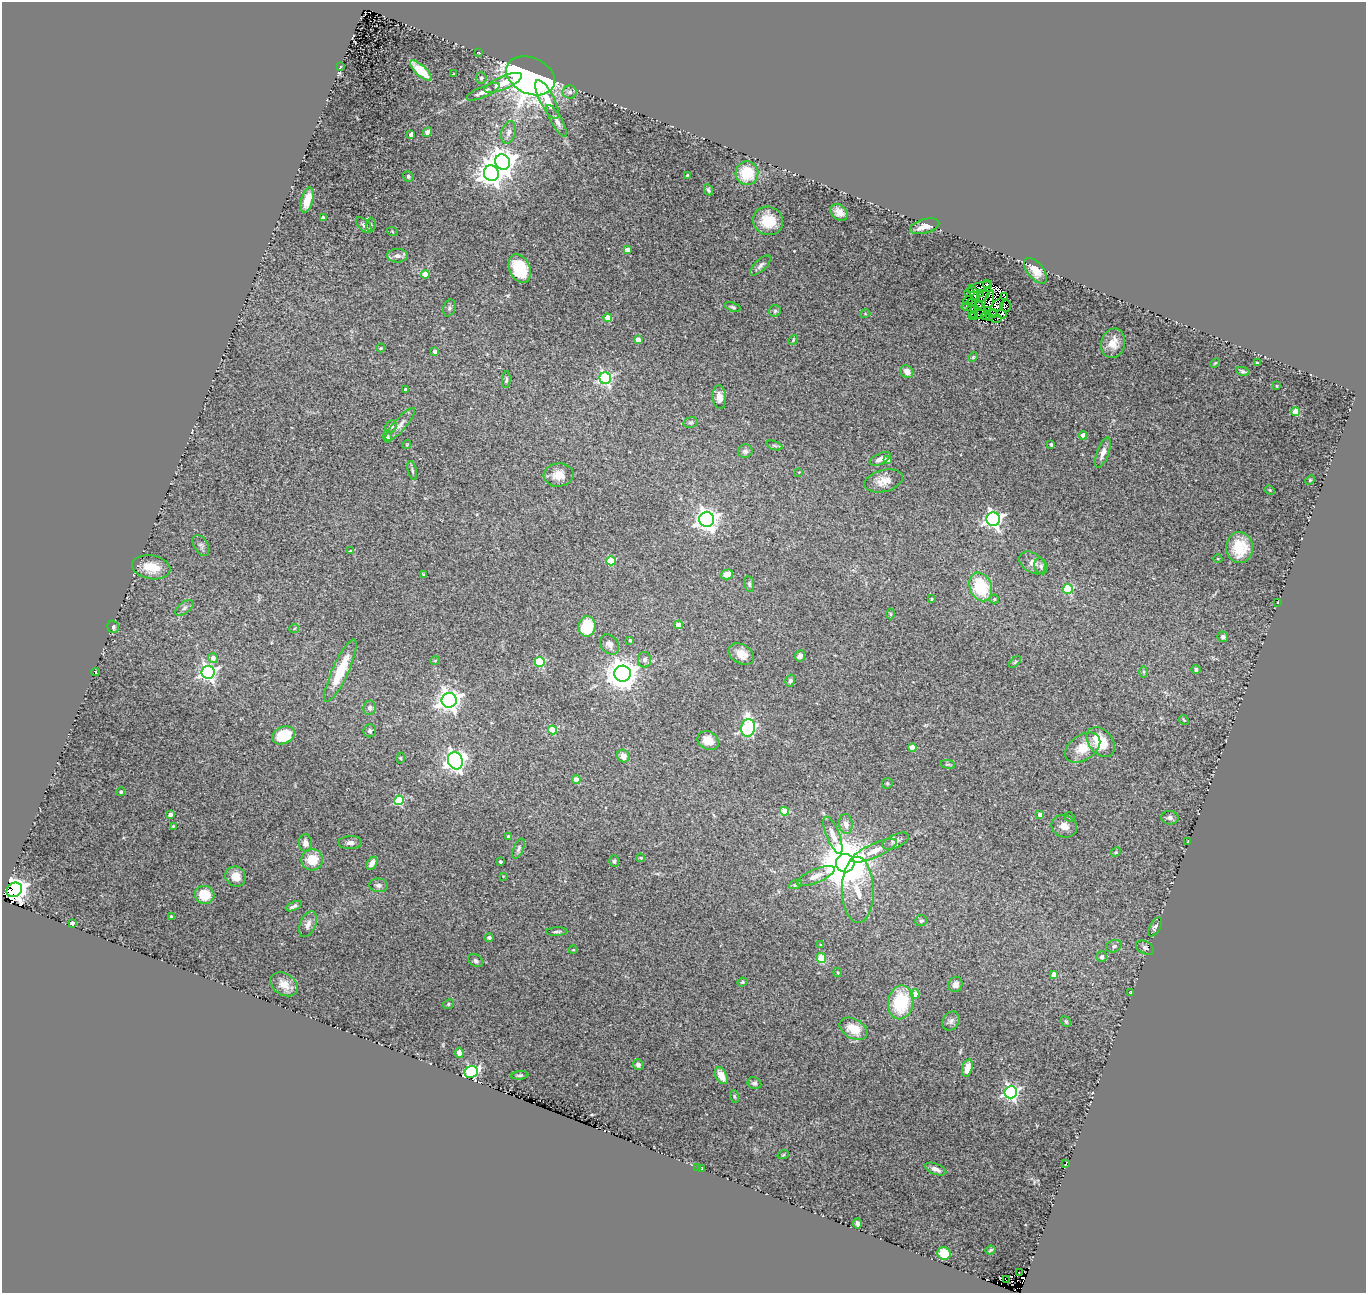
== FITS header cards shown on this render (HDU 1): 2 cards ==
NAXIS1  =                 1364
NAXIS2  =                 1291

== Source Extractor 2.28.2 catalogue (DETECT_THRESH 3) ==
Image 1364 x 1291 px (HDU 1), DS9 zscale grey, 1 PNG px = 1 image px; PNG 1368 x 1295 px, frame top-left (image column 1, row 1291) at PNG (2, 2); each listed source drawn as its Kron ellipse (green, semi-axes under 4 px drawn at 4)
Background 0.135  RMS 0.022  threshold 0.0659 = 3 sigma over >= 5 px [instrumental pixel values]
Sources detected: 242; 8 with non-positive FLUX_AUTO (blend fragments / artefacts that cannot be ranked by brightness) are neither listed nor drawn; the other 234 listed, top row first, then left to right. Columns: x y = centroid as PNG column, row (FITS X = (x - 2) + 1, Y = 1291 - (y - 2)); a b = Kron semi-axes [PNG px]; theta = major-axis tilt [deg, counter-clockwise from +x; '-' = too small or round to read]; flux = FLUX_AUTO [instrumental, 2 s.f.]
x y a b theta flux
479 52 3 2 - 1.6
340 67 3 2 - 0.89
421 71 14 5 -43 37
454 74 2 2 - 1.3
531 76 25 18 -24 1200
481 78 5 5 - 4.5
503 83 20 6 23 29
483 92 18 5 23 7.6
570 92 7 6 - 5.4
547 99 21 7 -63 29
557 121 18 5 -60 7.1
427 132 5 4 - 5.2
508 132 11 7 74 7.6
411 134 4 3 - 5.1
503 162 8 7 - 1400
491 173 8 7 - 1400
747 173 12 11 - 46
687 175 3 3 - 2.3
408 176 5 5 - 2.7
708 190 6 4 -63 2.5
307 200 13 6 75 19
839 212 9 7 -42 11
323 218 4 3 - 5.6
768 221 15 14 - 34
371 224 7 5 88 2.6
364 225 9 5 -45 4.6
925 226 15 7 16 13
392 231 5 3 - 1.1
627 250 4 4 - 12
397 256 10 7 0 7.4
761 265 13 5 43 5.5
520 269 15 10 -67 65
1036 271 15 8 -50 19
425 274 4 4 - 29
988 284 4 3 - 2.4
979 287 12 4 18 5.2
969 293 5 3 - 2.1
974 293 8 2 -60 4
980 294 2 2 - 0.33
983 296 7 2 38 5.3
1005 297 3 2 - 0.72
968 300 5 2 - 2.5
989 301 11 3 78 3.6
971 303 4 2 - 0.9
980 305 2 2 - 0.72
998 305 7 5 44 5.2
1006 306 6 5 - 2
733 307 8 4 -19 2.9
967 307 5 2 - 2.4
449 308 8 6 73 3.2
975 309 4 2 - 1.2
987 310 4 2 - 0.093
775 311 6 5 - 2.9
973 312 8 3 -66 4.3
993 313 4 3 - 1.6
865 314 5 3 - 1.5
978 314 8 3 5 0.72
1002 314 5 2 - 0.091
972 316 4 2 - 5.4
986 316 4 4 - 1.7
990 317 3 2 - 1.5
608 318 4 4 - 28
997 319 5 2 - 9.5
638 340 4 4 - 16
793 340 5 3 - 1.6
1113 343 15 12 75 18
381 348 4 4 - 1.5
435 351 3 3 - 5.6
973 357 5 4 - 1.9
1215 363 5 3 - 1.5
1257 363 3 2 - 1.8
1243 371 7 4 -18 2.5
907 372 7 6 - 9.2
605 378 6 5 - 250
506 380 8 3 85 2.7
1277 386 3 2 - 0.95
406 389 3 3 - 3.3
719 397 12 6 -85 9.8
1296 412 4 4 - 43
690 423 7 5 16 2.8
400 424 21 6 48 8.3
391 427 6 5 - 4.5
1083 435 4 4 - 9.1
387 436 6 4 -89 3.2
1051 444 3 3 - 2.7
407 445 4 4 - 1.4
775 446 8 3 -19 2.3
745 451 7 7 - 4.4
1103 453 16 6 70 10
880 459 11 5 25 10
888 460 4 4 - 12
412 470 10 4 -76 3.3
799 472 3 2 - 0.89
559 475 15 11 5 16
1310 480 5 4 - 1.6
884 481 19 11 15 17
1270 490 5 4 - 1.6
993 519 7 6 - 490
707 520 7 7 - 940
201 545 11 7 -60 5.2
1239 548 15 13 -84 38
350 551 4 2 - 1.1
1218 559 4 3 - 1.2
611 561 4 4 - 46
1033 563 14 9 -33 9.6
1041 566 8 6 -74 3.4
151 567 19 11 -10 28
424 574 3 3 - 1.7
727 574 6 5 - 15
749 584 8 5 -82 3.5
981 587 15 11 -67 68
1068 589 5 5 - 94
932 599 3 3 - 1.3
994 599 5 4 - 2.3
1278 602 3 2 - 1.6
184 608 10 5 38 4.9
890 614 5 3 - 1.6
678 625 4 4 - 17
587 626 10 8 82 53
113 627 6 5 - 3.7
294 629 5 3 - 1.3
1223 637 5 5 - 4.7
630 640 3 3 - 2.6
609 644 11 8 -55 8.4
741 654 13 9 -29 16
800 656 6 5 - 5.8
213 658 5 5 - 8.3
644 660 8 6 -90 5
435 661 5 3 - 1.2
540 662 5 5 - 95
1015 662 7 4 45 2.1
1196 670 4 4 - 4.9
340 671 34 8 66 51
96 672 4 3 - 1.2
208 672 6 6 - 440
1144 672 6 4 -90 1.6
623 674 8 8 - 2400
790 681 6 5 - 3.5
449 700 7 7 - 970
370 708 7 6 - 4.2
1184 720 5 4 - 1.6
748 728 9 7 80 260
552 730 4 4 - 50
370 731 6 6 - 3.8
283 735 12 8 23 63
708 741 11 8 -32 20
1101 742 17 11 -50 45
912 747 4 4 - 27
1083 748 19 12 34 28
623 756 6 6 - 13
400 758 5 3 - 1.3
455 761 9 7 -68 800
948 764 7 3 -8 1.8
576 780 4 4 - 14
887 783 6 5 - 2.1
121 792 4 4 - 2
399 800 5 4 - 86
785 811 4 4 - 37
170 815 4 3 - 7.4
1040 815 4 4 - 11
1069 817 5 2 - 2.1
1170 818 9 6 -7 5.3
846 824 10 6 -82 8.1
173 826 3 3 - 1.5
1064 826 13 11 -22 13
833 835 20 6 -68 13
509 837 4 4 - 5.4
896 841 14 6 24 6.8
1188 842 3 2 - 1.2
305 843 8 6 -83 6.8
350 843 11 6 1 5.8
519 849 10 5 67 3.7
874 851 24 7 24 17
1116 852 5 4 - 1.5
641 858 4 3 - 1.8
312 860 11 10 - 32
614 861 6 5 - 3.1
500 862 3 3 - 3
372 863 7 4 59 11
845 863 9 9 - 9200
503 876 3 2 - 0.92
816 876 20 7 22 14
236 877 10 9 - 15
379 885 9 6 -6 4.7
795 885 7 4 19 2.6
14 890 8 7 - 1300
858 890 33 15 -89 36
205 895 10 9 - 37
294 906 8 4 24 4.3
171 916 3 3 - 1.9
921 921 6 5 - 3.1
72 923 4 3 - 8
308 924 14 7 67 8.2
1155 927 10 5 60 4.1
557 932 10 3 3 2.9
489 937 5 4 - 3.1
821 945 3 3 - 2.1
1114 946 8 6 22 4
1145 948 10 6 -29 3.5
573 950 4 3 - 1.3
1102 957 5 5 - 5.2
821 958 5 4 - 67
476 961 8 6 -34 3.3
838 973 4 2 - 1.3
1054 974 4 4 - 15
742 982 5 4 - 1.7
284 984 15 10 -32 18
956 984 8 7 - 8.2
1131 992 4 3 - 1.4
915 994 4 4 - 14
901 1002 17 13 80 81
448 1004 6 4 25 2.1
951 1021 10 8 58 5.6
1066 1022 5 4 - 2.4
854 1029 15 9 -28 30
459 1053 5 4 - 8
638 1065 5 5 - 5.4
967 1068 9 5 75 15
471 1072 7 5 25 210
520 1075 8 4 5 2.8
721 1076 9 5 -61 17
754 1083 7 6 - 3.4
1011 1092 6 6 - 370
734 1096 6 3 -71 1.7
783 1155 6 3 19 1.5
1066 1163 4 2 - 1.7
697 1167 3 2 - 10
702 1168 3 2 - 1.2
936 1169 11 5 -22 7.6
858 1223 5 4 - 3.7
991 1250 5 3 - 1.9
944 1253 6 6 - 30
1019 1273 3 2 - 2.2
1006 1279 3 2 - 12
At the frame edge (FLAGS 8, measured only in part): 1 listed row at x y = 14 890
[8 non-positive-flux detections neither listed nor drawn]